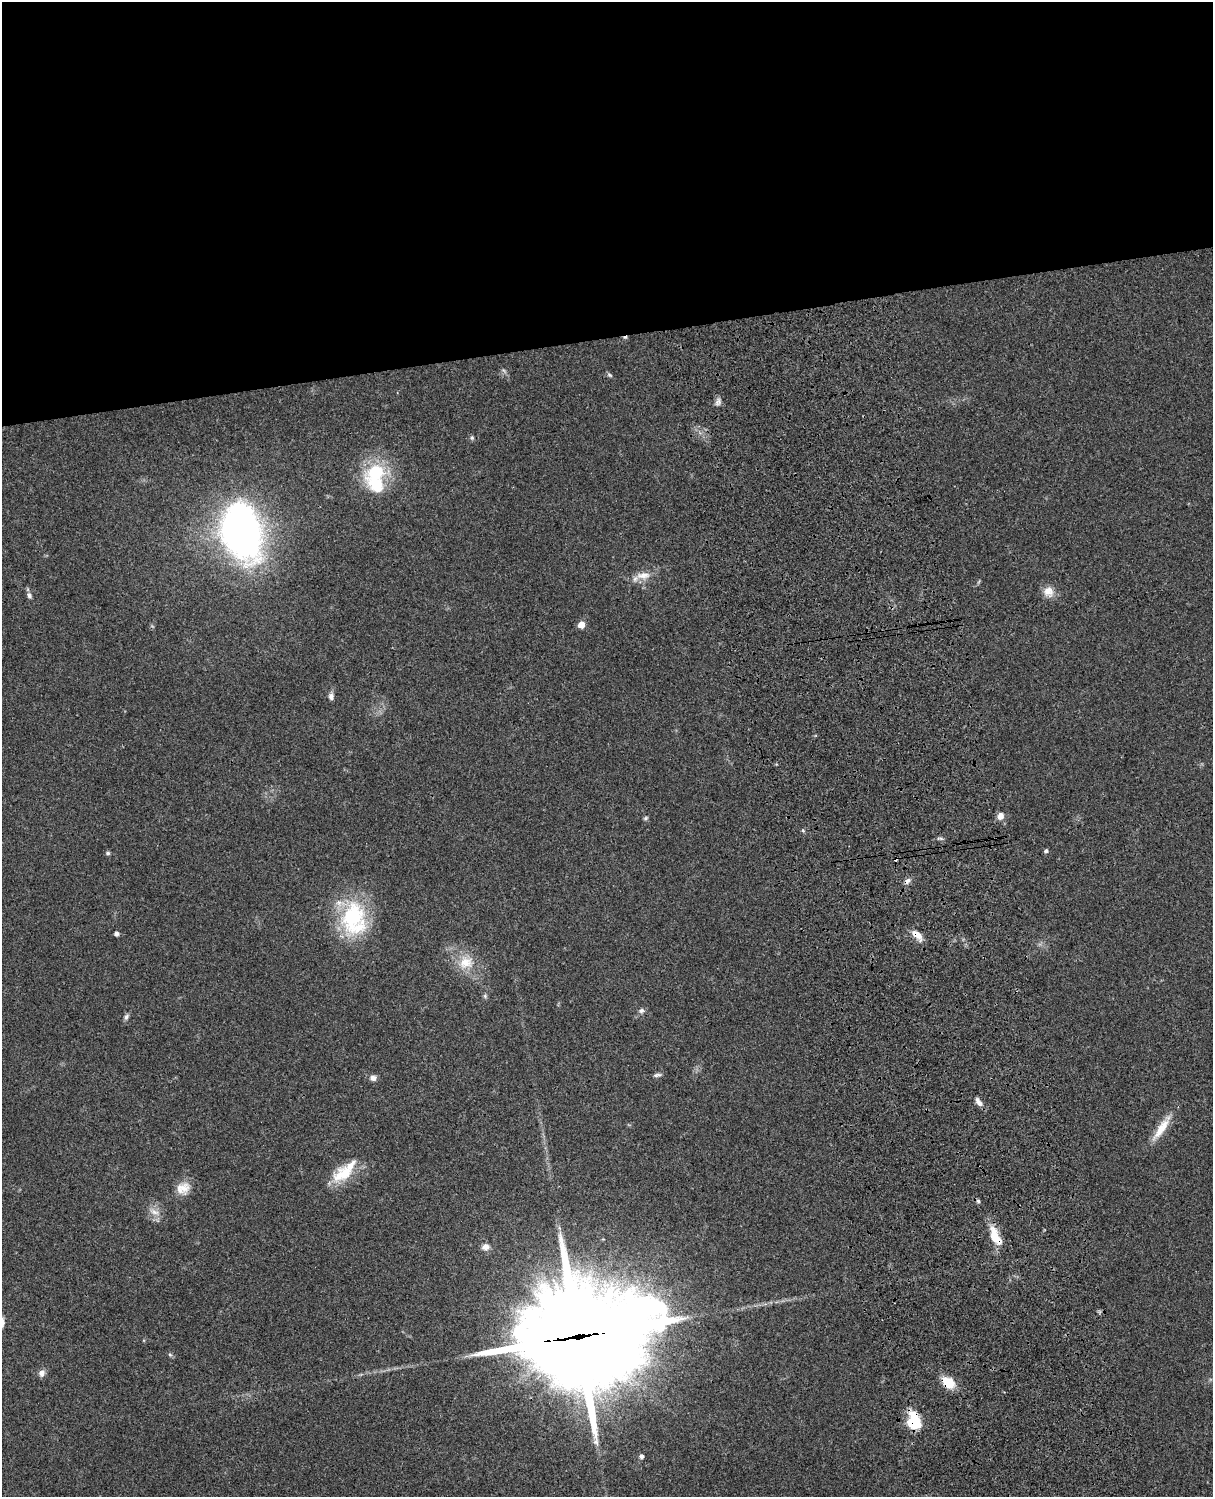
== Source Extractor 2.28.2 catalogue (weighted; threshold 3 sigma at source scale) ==
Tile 2 of 4 x 3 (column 2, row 1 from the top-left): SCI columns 1334-2544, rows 3266-4760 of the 5086 x 4923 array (HDU 1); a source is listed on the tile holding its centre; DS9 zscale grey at full resolution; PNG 1215 x 1499 px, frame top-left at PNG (2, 2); no overlay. Shown black and unused: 23% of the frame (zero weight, under 3 of 4 exposures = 6% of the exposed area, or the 3 px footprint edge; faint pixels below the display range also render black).
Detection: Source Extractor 2.28.2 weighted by HDU 2 'WHT'; one run over the whole footprint, this tile lists its part. Background 0.0761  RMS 0.0059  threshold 0.0264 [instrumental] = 3 sigma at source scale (4.5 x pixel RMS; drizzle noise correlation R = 1.50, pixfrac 1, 0.05/0.05 arcsec/px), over >= 5 px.
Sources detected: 44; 2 cosmic-ray / hot-pixel residue — not listed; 3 inside a brighter listed object's ellipse — not listed separately; the other 39 listed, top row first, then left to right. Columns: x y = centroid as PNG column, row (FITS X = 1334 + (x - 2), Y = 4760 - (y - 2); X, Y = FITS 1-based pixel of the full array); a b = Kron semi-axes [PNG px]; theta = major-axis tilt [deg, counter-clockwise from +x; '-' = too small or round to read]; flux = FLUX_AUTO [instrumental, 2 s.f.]
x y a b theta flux
609 375 8 5 -28 1.1
718 402 11 6 69 2.2
472 438 6 5 - 0.99
376 472 25 18 20 33
242 532 33 21 -76 390
643 575 21 9 4 6.7
1048 592 15 14 - 5.9
29 595 8 5 -56 1.5
581 625 5 5 - 8.9
331 696 9 6 88 2.1
1000 816 8 7 - 4
645 818 7 4 28 0.85
940 838 9 3 -11 0.92
1046 851 5 4 - 1.2
108 853 6 5 - 1
907 881 10 6 45 2.1
354 919 44 32 -85 51
117 934 4 4 - 2.2
917 935 15 8 -45 5.3
466 962 21 18 6 13
485 996 7 5 -48 1
641 1011 8 6 24 1.6
126 1017 9 5 61 1.6
657 1075 11 4 9 1.5
373 1078 8 7 - 2.6
979 1102 14 6 -54 3.2
1161 1128 41 9 56 11
343 1174 31 19 26 17
183 1188 19 15 28 7.9
978 1201 5 5 - 1.1
154 1212 17 7 -24 4.2
995 1236 24 10 -64 13
485 1247 8 7 - 3.8
579 1336 52 38 9 10000
170 1355 6 4 -2 0.86
42 1373 9 7 67 2.8
948 1383 16 11 -41 11
915 1420 22 8 -64 18
641 1456 5 5 - 1.7
Overlapping masked pixels (flux is a lower limit): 6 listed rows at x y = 907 881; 917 935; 995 1236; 579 1336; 948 1383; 915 1420